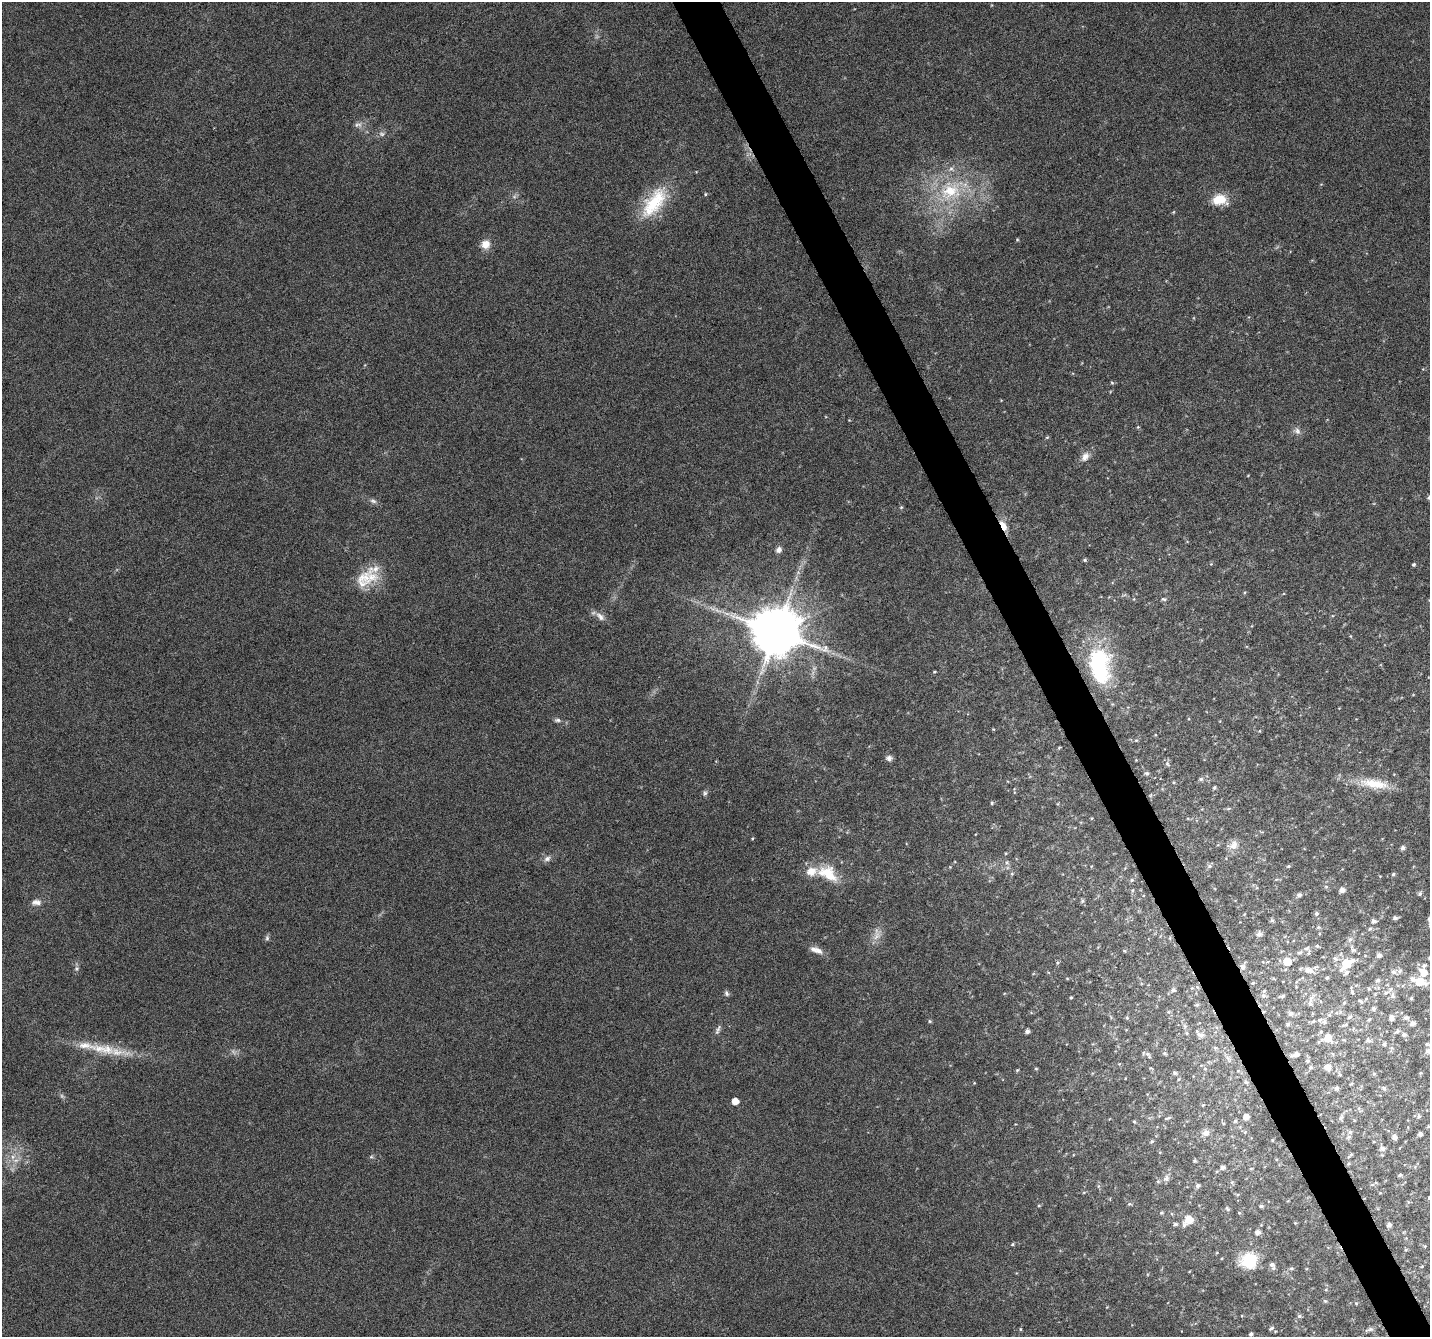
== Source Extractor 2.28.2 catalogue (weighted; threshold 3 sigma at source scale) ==
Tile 6 of 4 x 4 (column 2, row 2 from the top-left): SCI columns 1431-2858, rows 2824-4158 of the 5715 x 5588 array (HDU 1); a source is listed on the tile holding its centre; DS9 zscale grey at full resolution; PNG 1432 x 1339 px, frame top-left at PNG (2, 2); no overlay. Shown black and unused: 3% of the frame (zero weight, under 4 of 8 exposures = <1% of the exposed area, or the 3 px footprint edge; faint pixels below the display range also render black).
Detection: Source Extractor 2.28.2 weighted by HDU 2 'WHT'; one run over the whole footprint, this tile lists its part. Background 0.0422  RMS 0.0029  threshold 0.0118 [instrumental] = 3 sigma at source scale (4.09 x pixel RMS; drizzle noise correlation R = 1.36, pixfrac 0.8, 0.0396/0.0396 arcsec/px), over >= 5 px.
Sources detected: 212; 1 too faint to see at this stretch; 1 inside a brighter object's white glare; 1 long thin detection or spike segment (spike, bleed or trail) — not listed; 12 inside a brighter listed object's ellipse — not listed separately; the other 197 listed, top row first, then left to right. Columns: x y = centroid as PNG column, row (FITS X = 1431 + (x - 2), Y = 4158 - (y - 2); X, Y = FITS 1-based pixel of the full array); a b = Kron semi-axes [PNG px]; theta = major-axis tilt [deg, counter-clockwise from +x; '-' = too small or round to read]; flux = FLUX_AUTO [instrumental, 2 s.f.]
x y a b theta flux
358 125 12 6 10 1.2
382 134 9 6 -15 0.85
950 191 34 25 18 18
705 194 5 4 - 0.31
514 197 7 4 19 0.52
1219 200 19 13 -1 5
654 202 46 20 55 14
1173 212 5 3 - 0.24
485 244 11 10 - 2.6
1112 383 5 5 - 0.33
1138 427 5 4 - 0.28
1297 431 10 8 -53 1.2
1047 437 6 3 19 0.29
1085 457 14 9 55 1.9
1429 497 6 5 - 0.7
373 501 10 5 -16 0.86
901 507 5 5 - 0.3
1003 525 15 6 -60 3.1
778 550 8 6 46 1
1085 560 5 4 - 0.34
1414 564 4 3 - 0.46
364 578 26 21 10 7.9
1164 599 8 5 -3 0.49
600 617 15 8 -44 1.7
776 632 13 12 - 1500
1100 665 44 24 -84 29
934 672 4 3 - 0.26
557 720 8 5 -1 0.64
993 729 4 3 - 0.21
889 758 8 7 - 0.94
1167 764 7 5 -68 0.59
1147 773 6 5 - 0.55
1201 779 6 5 - 0.53
1374 784 43 12 -9 8
1214 788 5 4 - 0.33
705 793 7 5 62 0.62
992 803 4 4 - 0.34
1228 808 6 4 2 0.37
752 838 4 3 - 0.24
1233 845 16 11 21 2.4
1403 848 5 5 - 0.84
547 859 9 7 17 1.1
1209 866 7 5 22 0.6
1288 866 5 4 - 0.38
828 873 29 17 -29 8.3
1012 874 5 4 - 0.33
1393 874 5 4 - 0.4
1132 880 5 4 - 0.48
1326 886 6 4 -1 0.34
1342 890 5 4 - 1.4
1420 894 6 5 - 0.54
1299 895 5 5 - 0.79
1082 900 7 4 71 0.45
36 902 14 8 0 1.5
1317 913 5 5 - 0.56
1395 918 6 5 - 0.65
1272 920 6 5 - 0.43
1374 921 6 5 - 0.8
1318 927 5 4 - 0.34
1370 929 6 5 - 0.45
1259 934 7 6 - 0.98
876 936 13 7 58 1.9
267 938 8 5 89 0.55
1170 938 6 4 89 0.33
1350 939 8 6 53 0.87
1317 946 5 4 - 0.35
1353 950 7 6 - 0.61
818 951 12 9 -21 1.6
1309 952 9 3 81 0.4
1300 953 8 4 1 0.47
1379 955 6 5 - 1
1335 958 9 5 -32 0.67
1287 962 6 6 - 4.7
1346 964 9 6 42 10
1243 967 8 7 - 1
76 968 8 6 72 0.64
1308 970 11 6 -14 1.8
1346 972 7 5 38 0.65
1394 972 7 6 - 1
1423 972 9 6 -45 3.9
1067 978 5 3 - 0.2
1327 978 3 3 - 0.33
1378 980 8 5 36 0.71
1420 982 11 7 -16 7.1
1253 983 5 4 - 0.3
1197 987 6 4 -46 0.39
1369 989 6 4 69 0.37
1173 990 7 6 - 0.76
1352 992 7 4 -66 0.42
1386 992 8 6 37 1
727 993 8 6 -70 0.66
1264 995 7 7 - 0.72
1282 996 7 3 9 0.44
1393 996 7 6 - 0.8
1071 997 3 3 - 0.29
1411 998 5 4 - 0.42
1361 1001 7 4 -38 0.46
1344 1003 5 4 - 0.37
1310 1004 10 7 -85 1.1
1197 1005 6 4 20 0.39
1373 1009 6 5 - 0.65
1168 1012 5 4 - 0.33
1291 1013 6 5 - 0.87
1329 1015 5 5 - 0.4
1349 1017 7 5 41 0.66
1127 1018 5 5 - 0.32
1391 1018 8 5 -84 1.1
1406 1018 7 6 - 0.89
1369 1019 6 4 60 0.39
930 1021 5 4 - 0.35
1313 1021 6 5 - 0.41
1324 1022 8 5 -83 0.68
1288 1024 5 5 - 0.52
1412 1024 6 5 - 1.2
1345 1025 9 4 21 0.47
1185 1026 7 5 -69 0.66
718 1030 15 5 65 0.92
1027 1031 4 4 - 0.88
1397 1031 7 5 34 0.68
1200 1034 14 7 -40 1.3
1404 1035 6 5 - 0.67
1328 1038 9 8 - 3.5
1368 1040 6 5 - 0.69
1384 1044 5 5 - 0.61
1427 1044 8 5 -15 0.53
104 1049 54 13 -9 9.7
1164 1053 6 5 - 0.38
1148 1054 7 5 -70 0.54
1296 1054 8 5 18 1.4
1228 1059 12 4 -62 0.73
1308 1061 6 6 - 0.58
1311 1067 6 5 - 0.55
1328 1067 9 8 - 1.7
1036 1068 5 3 - 0.25
1205 1069 5 3 - 0.29
1017 1070 5 4 - 0.28
1175 1073 6 4 -1 0.39
1340 1074 5 5 - 0.38
1374 1074 5 5 - 0.37
1179 1079 5 3 - 0.26
1246 1082 7 4 -43 0.43
1336 1088 6 5 - 0.68
1384 1088 6 5 - 0.62
735 1101 5 5 - 3.2
1203 1105 4 3 - 0.23
1419 1116 7 6 - 0.64
1246 1117 5 4 - 1.8
1167 1118 9 3 19 0.36
1341 1118 8 5 61 0.68
1134 1121 4 3 - 0.28
1235 1121 5 5 - 0.38
1428 1126 5 4 - 0.27
1245 1132 4 4 - 0.32
1350 1132 7 6 - 0.73
1206 1133 10 9 - 1.3
1420 1134 4 4 - 0.94
1395 1137 7 6 - 1.2
1272 1140 4 3 - 0.2
1152 1141 5 4 - 0.34
1374 1142 5 3 - 0.22
1383 1149 8 7 - 1.2
1350 1155 11 4 45 0.46
13 1157 8 6 46 1.3
371 1157 6 4 18 0.4
1195 1161 5 4 - 0.35
1222 1168 6 4 9 0.96
1400 1175 6 5 - 0.49
1166 1178 10 8 49 1.1
1372 1185 6 4 1 0.4
1098 1186 6 4 -71 0.36
1198 1186 6 5 - 0.73
1429 1198 5 4 - 0.47
1129 1204 6 4 10 0.39
1039 1205 5 3 - 0.28
1261 1206 5 4 - 0.5
1227 1209 7 4 -50 0.4
1161 1213 5 4 - 0.34
1239 1213 5 4 - 0.26
1188 1220 11 10 - 3.2
1295 1223 4 3 - 0.24
1175 1224 6 5 - 0.62
1389 1225 5 5 - 0.95
1257 1232 6 5 - 1.3
1012 1244 5 4 - 0.31
1425 1246 5 5 - 0.34
1406 1250 5 5 - 0.39
1249 1260 20 18 23 9.3
1272 1264 7 5 -17 0.65
1422 1266 5 4 - 0.31
1291 1268 5 5 - 0.41
1325 1301 6 5 - 0.39
1356 1303 5 4 - 0.3
1299 1316 6 5 - 0.55
1271 1328 7 4 41 0.53
1020 1329 5 3 - 0.23
1370 1329 12 5 9 0.83
1251 1334 4 4 - 0.6
Overlapping masked pixels (flux is a lower limit): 3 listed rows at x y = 1003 525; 1100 665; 1243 967
Isophote crosses this tile's border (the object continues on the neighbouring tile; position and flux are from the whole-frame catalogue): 3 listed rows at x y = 1429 497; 1420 982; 1429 1198
Unlisted compact peaks at least as high as the median listed source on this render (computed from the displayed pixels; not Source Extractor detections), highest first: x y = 1017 239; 1057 963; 974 1083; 950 867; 1059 748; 1248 475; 849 420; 1259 731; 1006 853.